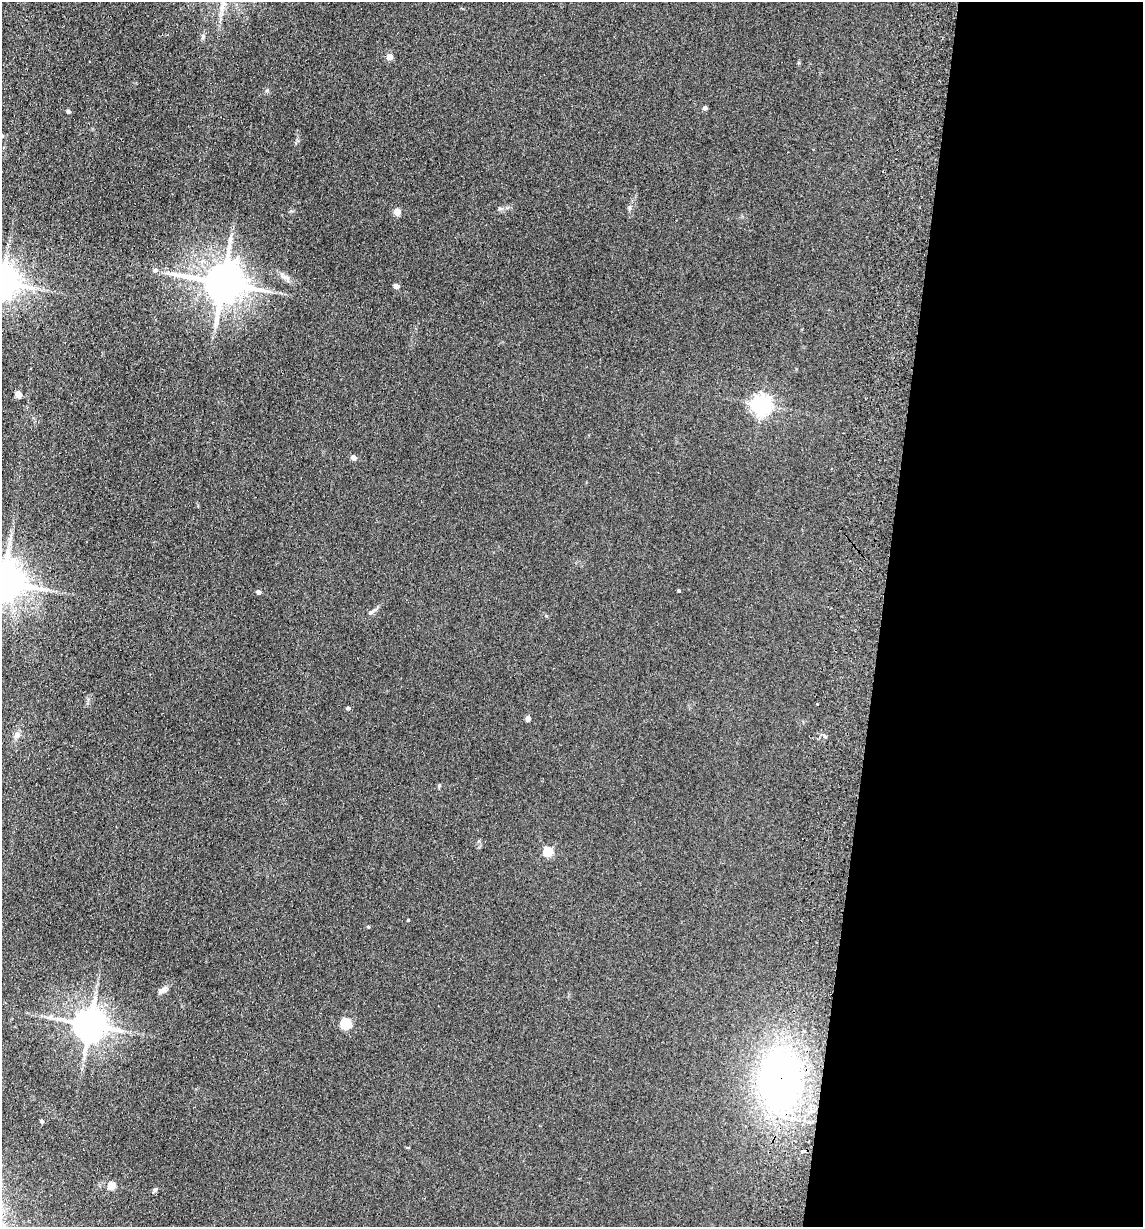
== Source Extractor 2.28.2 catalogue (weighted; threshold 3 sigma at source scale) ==
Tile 12 of 4 x 4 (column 4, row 3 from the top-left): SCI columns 3599-4739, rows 1238-2462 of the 5033 x 4924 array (HDU 1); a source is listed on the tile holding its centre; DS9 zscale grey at full resolution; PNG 1145 x 1229 px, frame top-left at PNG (2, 2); no overlay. Shown black and unused: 23% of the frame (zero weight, under 2 of 3 exposures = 3% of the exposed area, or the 3 px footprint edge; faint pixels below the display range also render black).
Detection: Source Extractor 2.28.2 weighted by HDU 2 'WHT'; one run over the whole footprint, this tile lists its part. Background 0.132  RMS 0.012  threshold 0.0555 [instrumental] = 3 sigma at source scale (4.5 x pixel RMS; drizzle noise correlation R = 1.50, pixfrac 1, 0.05/0.05 arcsec/px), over >= 5 px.
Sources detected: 36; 1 cosmic-ray / hot-pixel residue — not listed; the other 35 listed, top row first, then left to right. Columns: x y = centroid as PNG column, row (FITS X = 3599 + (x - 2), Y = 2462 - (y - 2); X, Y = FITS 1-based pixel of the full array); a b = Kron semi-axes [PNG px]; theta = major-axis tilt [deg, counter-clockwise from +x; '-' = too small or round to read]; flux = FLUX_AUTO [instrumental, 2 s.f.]
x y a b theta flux
203 36 5 5 - 2.1
389 56 4 4 - 15
267 90 6 3 19 1.5
705 108 4 4 - 3.5
68 111 4 4 - 2.9
2 135 5 5 - 3.1
629 208 7 4 89 2
500 209 6 4 0 2
397 211 5 4 - 19
155 270 6 5 - 2.7
285 277 17 6 -35 6.6
2 282 10 9 - 2700
223 283 12 11 - 3900
396 286 5 5 - 4.6
18 394 4 4 - 17
761 404 7 6 - 590
354 457 5 4 - 7.7
3 582 12 11 - 3800
679 590 4 3 - 1.2
258 592 4 4 - 5.4
371 612 9 6 29 3.2
348 708 4 4 - 2.6
528 718 4 4 - 7.7
17 735 9 8 - 4.9
548 851 5 5 - 55
408 920 3 3 - 1.5
368 927 3 3 - 1.3
162 990 15 6 38 5.4
346 1023 5 5 - 84
90 1025 9 9 - 2500
781 1080 52 39 -88 460
42 1121 4 3 - 3.1
803 1151 4 3 - 13
112 1185 5 5 - 30
155 1190 6 5 - 2
Overlapping masked pixels (flux is a lower limit): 1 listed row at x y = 781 1080
Isophote crosses this tile's border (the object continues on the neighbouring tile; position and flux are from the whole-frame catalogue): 3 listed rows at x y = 2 135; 2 282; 3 582